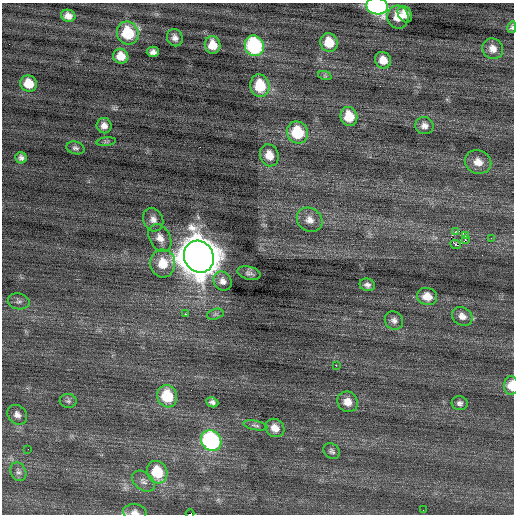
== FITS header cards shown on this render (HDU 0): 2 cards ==
NAXIS1  =                  512 / Axis length
NAXIS2  =                  512 / Axis length

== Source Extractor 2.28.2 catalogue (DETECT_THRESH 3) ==
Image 512 x 512 px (HDU 0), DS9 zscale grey, 1 PNG px = 1 image px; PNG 516 x 516 px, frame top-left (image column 1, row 512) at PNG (2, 3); each listed source drawn as its Kron ellipse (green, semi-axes under 4 px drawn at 4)
Background 0.0771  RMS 0.76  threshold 2.27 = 3 sigma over >= 5 px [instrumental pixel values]
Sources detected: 68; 4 with non-positive FLUX_AUTO (blend fragments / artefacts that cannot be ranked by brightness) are neither listed nor drawn; the other 64 listed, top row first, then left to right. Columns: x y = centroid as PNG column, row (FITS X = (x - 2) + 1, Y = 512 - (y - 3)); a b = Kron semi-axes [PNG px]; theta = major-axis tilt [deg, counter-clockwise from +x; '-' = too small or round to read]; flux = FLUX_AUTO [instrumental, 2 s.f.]
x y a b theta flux
377 6 11 8 -9 11000
405 14 9 6 -57 530
68 16 7 6 - 330
398 17 11 10 - 760
512 27 6 4 79 110
128 33 12 10 -62 2100
175 38 9 7 -60 260
329 42 9 8 - 1100
213 45 9 8 - 770
254 46 10 9 - 5800
493 49 11 10 - 450
153 52 6 5 - 210
121 56 8 7 - 640
383 60 8 7 - 580
325 76 7 4 -18 85
29 84 8 8 - 960
260 86 11 9 -79 1700
349 117 10 8 -72 1200
104 126 8 7 - 310
424 126 9 8 - 280
297 132 11 10 - 2100
106 142 10 4 6 100
75 148 9 6 -15 150
269 155 11 9 -71 660
21 158 6 5 - 170
478 162 13 11 -21 600
153 220 12 9 -67 320
310 220 13 11 -36 420
455 231 3 2 - 120
465 235 2 2 - 580
160 238 14 10 -60 450
491 238 4 4 - 48
465 240 4 3 - 230
456 245 5 3 - 280
199 257 16 14 -61 150000
163 263 14 12 -87 960
249 273 12 6 -13 170
223 281 10 8 -57 290
367 285 8 6 -17 190
427 296 10 8 -16 630
19 301 11 8 -8 180
185 314 2 2 - 450
215 314 8 5 15 110
462 316 11 8 -33 380
394 320 9 8 - 240
336 365 2 2 - 550
511 385 9 7 88 740
167 396 11 9 -71 1900
68 401 8 7 - 130
212 402 6 5 - 170
347 402 11 9 -44 540
460 403 8 7 - 180
17 415 11 9 -44 290
255 425 12 4 -11 130
275 428 10 8 -39 480
211 441 11 9 -47 8800
28 449 2 2 - 27
332 451 9 7 -40 150
18 472 10 7 -63 180
157 472 11 10 - 1700
143 481 13 8 -39 250
423 510 2 2 - 35
135 512 12 8 -5 280
190 514 4 2 - 1700
At the frame edge (FLAGS 8, measured only in part): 5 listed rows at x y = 377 6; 512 27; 511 385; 135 512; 190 514
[4 non-positive-flux detections neither listed nor drawn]